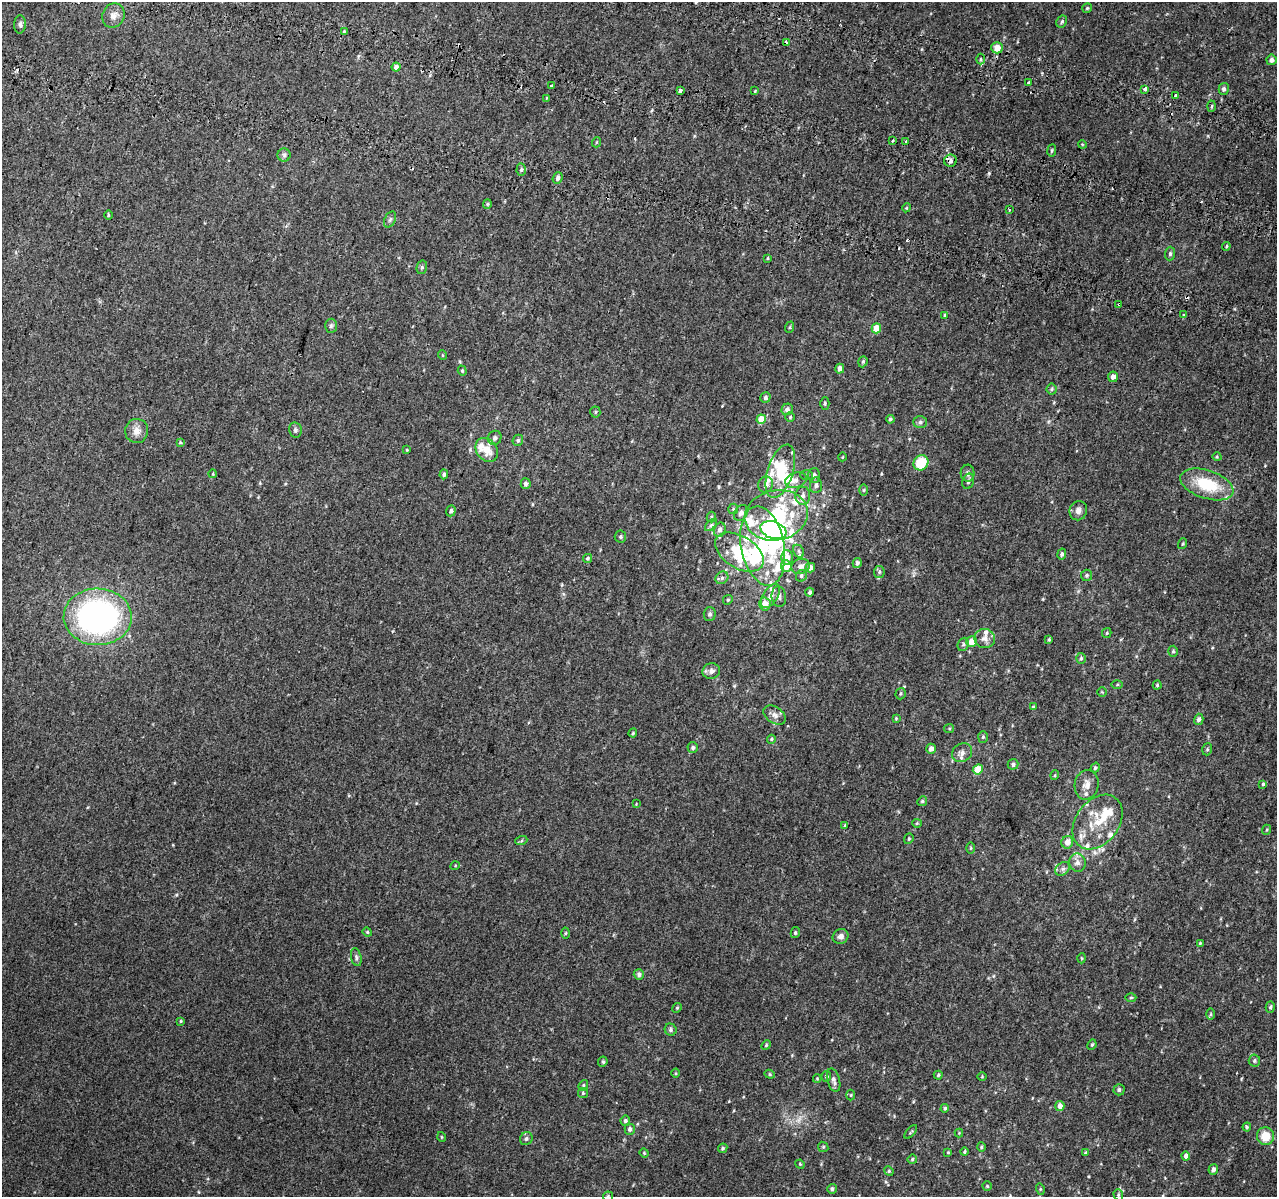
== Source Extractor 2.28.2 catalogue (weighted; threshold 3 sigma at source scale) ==
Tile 11 of 4 x 4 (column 3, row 3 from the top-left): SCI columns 2607-3881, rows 1526-2720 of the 5221 x 5500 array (HDU 1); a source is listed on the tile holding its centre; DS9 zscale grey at full resolution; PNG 1279 x 1199 px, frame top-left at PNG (2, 2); each listed source drawn as its Kron ellipse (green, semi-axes under 4 px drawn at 4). Shown black and unused: <1% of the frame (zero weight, under 2 of 3 exposures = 6% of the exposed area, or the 3 px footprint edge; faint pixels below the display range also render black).
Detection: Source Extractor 2.28.2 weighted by HDU 2 'WHT'; one run over the whole footprint, this tile lists its part. Background 0.014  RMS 0.0065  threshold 0.0293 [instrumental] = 3 sigma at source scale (4.5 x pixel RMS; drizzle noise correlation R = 1.50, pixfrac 1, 0.0396/0.0396 arcsec/px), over >= 5 px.
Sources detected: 251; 1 too faint to see at this stretch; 6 inside a brighter object's white glare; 9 cosmic-ray / hot-pixel residue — neither listed nor drawn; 23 inside a brighter listed object's ellipse — not listed separately; the other 212 listed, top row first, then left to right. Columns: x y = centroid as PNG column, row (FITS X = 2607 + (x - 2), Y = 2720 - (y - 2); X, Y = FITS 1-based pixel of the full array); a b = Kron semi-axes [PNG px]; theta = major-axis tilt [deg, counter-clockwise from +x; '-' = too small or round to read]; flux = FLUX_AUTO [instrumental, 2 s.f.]
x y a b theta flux
1087 8 5 5 - 0.74
113 16 12 11 - 4.5
1062 21 6 5 - 1.1
20 24 9 6 87 1.7
344 31 4 4 - 0.6
786 43 3 3 - 3.5
997 48 6 5 - 5.5
981 59 5 3 - 0.73
1271 60 5 5 - 2.3
396 67 4 4 - 3.5
1029 82 3 3 - 2.6
551 86 4 3 - 3
1145 89 4 3 - 2.4
1224 89 6 5 - 1.6
680 90 4 3 - 3.5
755 91 3 3 - 0.74
1175 95 3 3 - 3.3
546 98 3 2 - 0.92
1212 106 5 3 - 0.81
893 140 3 3 - 3.7
906 141 2 2 - 0.71
597 142 5 3 - 0.52
1082 144 4 3 - 0.52
1052 150 6 4 83 0.94
284 155 6 6 - 1.5
950 161 6 6 - 2
521 170 6 4 88 1.1
558 178 6 4 67 2.2
487 204 5 4 - 0.84
906 208 4 3 - 0.49
1010 210 3 2 - 0.67
108 215 5 3 - 0.56
390 219 8 5 63 1.3
1226 246 4 3 - 0.69
1170 254 7 5 86 1.3
768 258 4 3 - 0.58
422 267 7 5 76 1.3
1119 304 3 3 - 1.3
945 315 4 3 - 0.69
1184 315 4 3 - 0.75
331 326 7 6 - 1.4
790 327 6 3 71 0.66
876 328 5 4 - 11
442 355 5 3 - 0.47
863 362 6 4 70 0.94
840 369 5 4 - 3.4
462 371 5 4 - 0.73
1113 377 5 5 - 3.4
1052 389 5 5 - 1
765 397 5 5 - 1.4
825 403 6 4 90 0.95
787 409 6 5 - 2.1
595 412 5 5 - 0.93
790 417 5 4 - 0.76
761 419 4 4 - 10
890 419 4 4 - 1.1
920 422 7 6 - 1.5
295 430 8 6 -79 1.4
137 431 12 11 - 5.3
495 438 7 6 - 1.6
518 440 6 5 - 1.2
180 442 4 4 - 0.57
407 450 4 3 - 0.49
487 450 13 10 -52 8.5
842 457 4 2 - 0.42
1217 457 5 3 - 0.57
921 463 8 7 - 17
780 471 28 12 72 20
968 473 8 7 - 1.8
213 474 4 3 - 0.49
444 474 5 4 - 1.5
807 475 6 5 - 1
814 475 7 6 - 1.8
796 480 11 7 17 3
968 481 8 5 70 1.7
526 484 5 5 - 1.7
1207 484 28 14 -18 27
766 485 8 7 - 2.9
816 485 8 6 85 2
864 490 6 4 90 0.73
803 496 9 7 88 2.7
733 509 5 5 - 0.86
451 511 5 4 - 1.5
1078 511 10 8 71 3.1
741 513 8 6 56 3
776 515 32 25 12 61
711 517 5 4 - 0.87
711 525 7 4 45 1.2
720 530 7 6 - 2.2
773 530 13 8 -19 92
620 537 6 6 - 1.2
1182 544 5 3 - 0.57
763 546 40 21 -79 39
799 551 7 5 -61 1.3
739 552 27 16 -32 42
1062 554 5 4 - 1.3
787 557 7 6 - 4.5
587 558 4 4 - 0.81
857 563 5 4 - 1.7
786 566 6 5 - 7.8
801 566 9 7 17 3.1
810 568 4 4 - 4
879 572 6 5 - 1.2
1087 575 6 5 - 1
801 576 6 5 - 1.4
722 578 7 5 44 1.7
810 592 4 4 - 1.3
770 596 13 7 57 3.9
779 596 10 7 -83 2.1
728 600 5 4 - 0.79
765 604 6 6 - 6.2
710 614 7 6 - 1.5
98 617 34 28 -1 190
1107 633 5 4 - 0.7
985 638 10 9 - 3.7
1049 639 4 3 - 0.8
972 641 5 5 - 6.5
963 644 7 5 68 1.3
1173 651 5 4 - 0.9
1081 658 5 4 - 1.2
711 671 9 7 14 2.9
1117 684 6 4 2 0.87
1157 685 4 4 - 0.72
1102 692 5 5 - 0.65
901 694 6 5 - 0.9
1033 707 4 3 - 0.51
775 715 12 8 -34 3.5
896 718 3 3 - 0.58
1199 719 5 4 - 1.8
949 729 5 4 - 0.77
633 733 4 3 - 0.7
983 737 6 5 - 1
771 739 4 4 - 0.77
693 748 5 5 - 1.2
931 749 5 4 - 3.3
1207 749 6 4 70 0.88
962 753 10 9 - 3.1
1013 764 5 5 - 1.6
1095 768 5 4 - 0.98
978 769 5 5 - 13
1055 775 5 3 - 0.64
1263 784 4 4 - 0.91
1087 785 15 12 77 4.9
922 801 5 4 - 0.9
636 804 3 3 - 0.41
1098 822 30 21 53 21
917 823 4 4 - 0.7
845 825 4 4 - 0.75
1266 830 5 3 - 0.61
909 839 5 4 - 0.79
521 841 6 4 19 0.86
1067 842 6 5 - 4.8
971 848 6 4 89 0.67
1077 863 9 8 - 3.1
455 866 5 3 - 0.5
1063 869 8 6 37 2
367 932 5 4 - 0.71
566 933 5 3 - 0.75
795 933 5 4 - 0.94
841 936 8 7 - 2.8
1200 943 3 3 - 0.62
356 957 9 5 -77 1.5
1082 958 5 3 - 0.59
639 974 5 5 - 1.9
1131 998 5 3 - 0.63
1270 1007 6 4 74 1.1
677 1008 5 4 - 0.79
1211 1014 6 4 89 0.75
181 1021 4 4 - 0.67
671 1030 6 5 - 1.4
766 1045 5 4 - 0.71
1092 1045 5 3 - 0.87
1254 1061 6 6 - 1.1
603 1062 5 4 - 1
676 1073 4 3 - 0.56
770 1074 5 4 - 0.79
938 1075 4 4 - 0.87
826 1076 5 5 - 1.4
982 1077 5 3 - 0.49
817 1079 4 4 - 0.55
834 1080 12 6 -74 2.7
583 1085 5 4 - 0.85
1119 1090 6 5 - 1.5
583 1093 5 5 - 0.91
851 1095 5 3 - 0.6
1060 1106 5 4 - 3.6
945 1108 4 4 - 0.99
625 1121 5 5 - 1.5
1247 1127 4 4 - 0.78
630 1129 5 5 - 1.9
911 1132 8 3 48 0.72
959 1133 4 4 - 0.51
1265 1136 9 8 - 11
442 1137 5 3 - 0.51
526 1139 7 6 - 1.5
823 1147 5 4 - 0.78
981 1147 5 4 - 0.8
723 1148 5 4 - 1
948 1152 3 3 - 0.6
965 1152 4 3 - 0.78
644 1153 5 4 - 0.6
1085 1153 4 3 - 0.59
1186 1156 4 4 - 2.5
912 1159 5 4 - 0.89
800 1164 5 4 - 0.65
1213 1169 5 5 - 2.1
889 1171 5 4 - 0.69
987 1186 4 4 - 0.76
832 1189 5 4 - 1.5
1040 1189 5 3 - 0.64
1118 1195 6 4 -71 0.83
608 1196 5 5 - 0.79
Overlapping masked pixels (flux is a lower limit): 2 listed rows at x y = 786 43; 1119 304
Isophote crosses this tile's border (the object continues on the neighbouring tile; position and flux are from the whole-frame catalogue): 1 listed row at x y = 608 1196